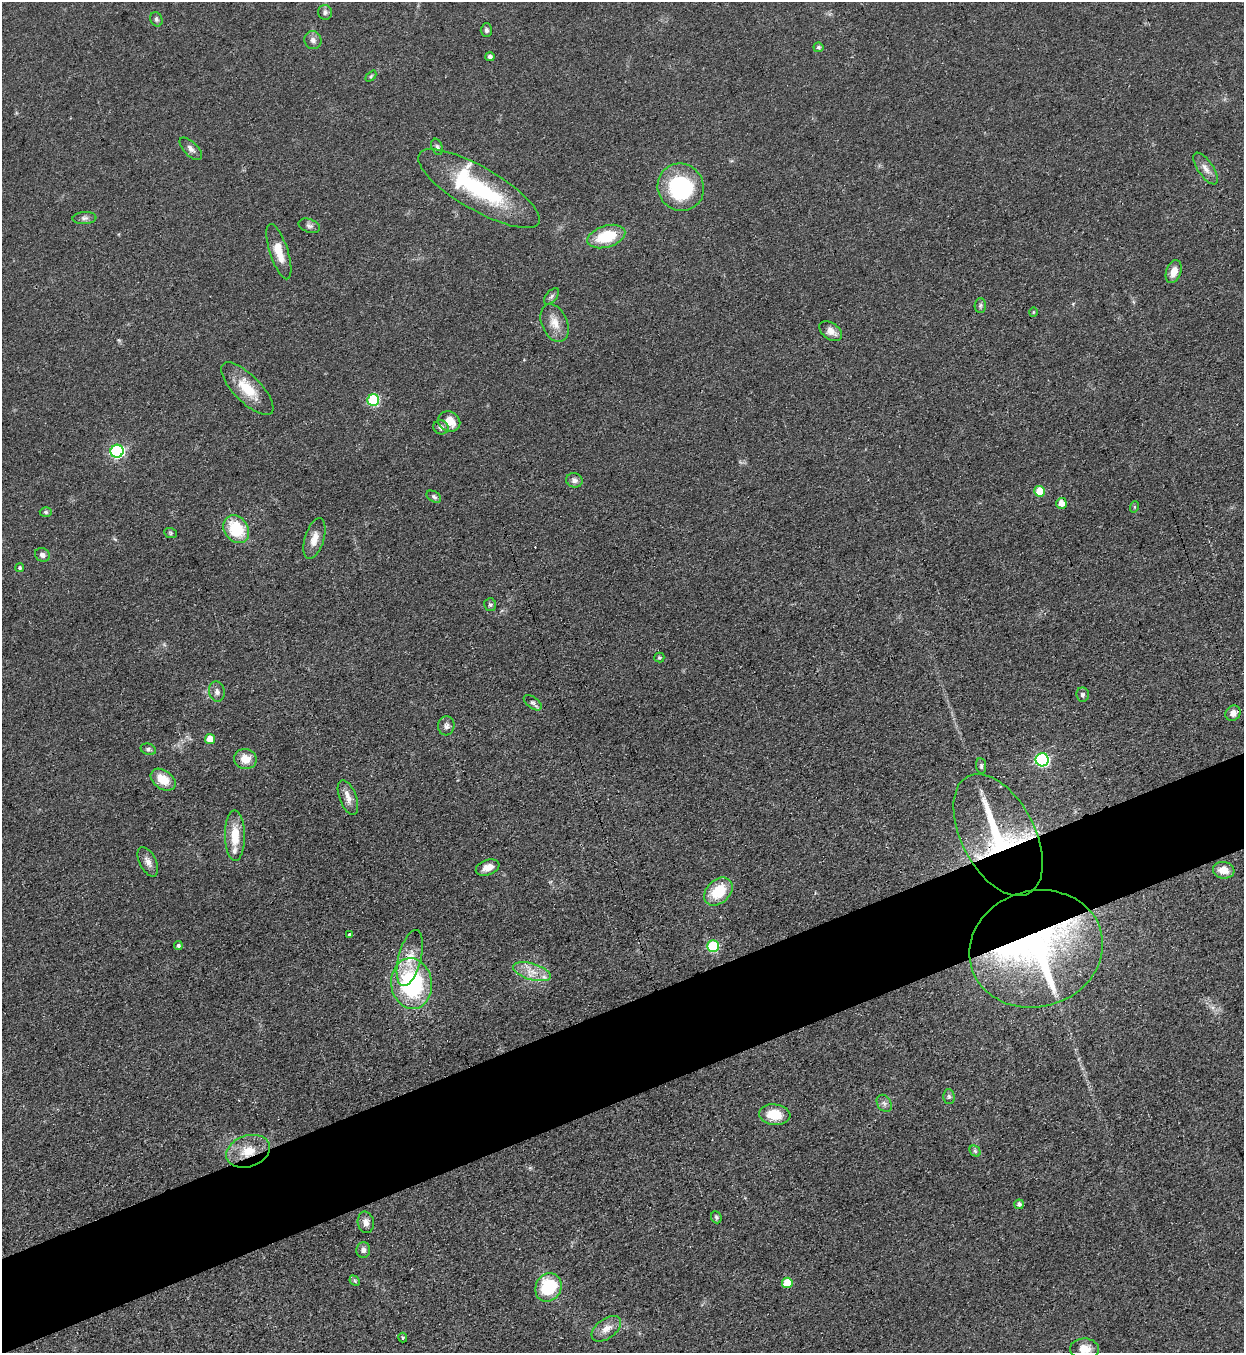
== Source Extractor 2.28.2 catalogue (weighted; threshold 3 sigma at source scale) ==
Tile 7 of 4 x 4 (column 3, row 2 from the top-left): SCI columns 2794-4035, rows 2739-4089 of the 5457 x 5478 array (HDU 1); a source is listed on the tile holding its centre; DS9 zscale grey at full resolution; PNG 1246 x 1355 px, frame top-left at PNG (2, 2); each listed source drawn as its Kron ellipse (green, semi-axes under 4 px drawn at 4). Shown black and unused: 7% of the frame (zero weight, under 3 of 4 exposures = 5% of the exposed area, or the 3 px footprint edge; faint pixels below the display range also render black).
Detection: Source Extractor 2.28.2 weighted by HDU 2 'WHT'; one run over the whole footprint, this tile lists its part. Background 0.0524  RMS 0.0057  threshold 0.0258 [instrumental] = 3 sigma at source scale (4.5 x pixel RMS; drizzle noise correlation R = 1.50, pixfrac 1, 0.05/0.05 arcsec/px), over >= 5 px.
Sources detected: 86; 1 inside a brighter object's white glare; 1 cosmic-ray / hot-pixel residue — neither listed nor drawn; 4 inside a brighter listed object's ellipse — not listed separately; the other 80 listed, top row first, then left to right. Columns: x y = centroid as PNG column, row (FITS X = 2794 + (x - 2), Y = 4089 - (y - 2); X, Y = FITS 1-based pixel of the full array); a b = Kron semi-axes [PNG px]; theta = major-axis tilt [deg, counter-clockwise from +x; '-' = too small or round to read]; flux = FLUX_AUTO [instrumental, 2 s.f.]
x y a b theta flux
325 12 7 7 - 1.8
156 19 7 6 - 1.4
486 30 7 5 90 1.4
313 40 9 8 - 2.5
818 47 5 5 - 1.3
490 57 4 4 - 1.9
371 76 6 4 46 0.7
437 147 8 5 -69 1.5
191 149 14 7 -45 2.7
1206 168 18 7 -56 4.3
681 187 24 23 - 54
479 189 69 21 -30 60
84 218 12 6 4 2.2
309 226 11 6 -19 2
606 236 19 11 17 23
279 252 29 9 -72 9.6
1174 272 12 7 71 5.5
551 296 10 5 49 1.4
980 305 7 5 87 1.3
1033 312 4 4 - 0.63
555 323 20 12 -67 7.5
831 331 13 8 -36 4.9
247 389 34 13 -45 16
373 400 6 6 - 46
449 422 11 10 - 9.3
441 427 8 7 - 2
117 451 6 6 - 97
574 480 8 7 - 2.5
1040 491 5 5 - 15
434 497 8 5 -32 1.3
1061 503 5 5 - 5.7
1134 507 5 3 - 0.6
46 512 6 5 - 1
236 529 15 11 -54 25
170 533 6 5 - 0.88
314 539 21 9 73 6.6
42 555 8 6 -32 2.2
20 568 4 4 - 1.1
490 605 6 6 - 1.1
659 658 5 5 - 0.86
217 692 10 7 -79 2.5
1083 695 7 6 - 1.7
533 703 10 5 -37 1.8
1233 713 8 7 - 4.2
446 726 9 8 - 2.3
210 739 5 5 - 9.3
148 749 8 5 -19 1.4
245 759 11 10 - 8.5
1042 760 6 6 - 96
981 766 8 5 -84 1.1
163 780 14 9 -35 11
348 797 18 8 -70 5
998 835 66 36 -62 92
235 836 25 10 -90 14
148 862 16 8 -63 4.1
488 867 12 7 19 5
1224 870 11 8 -8 6.8
718 892 16 11 44 19
350 934 3 3 - 1
178 946 4 4 - 1.2
713 946 6 6 - 39
1036 949 67 58 16 210
410 958 29 11 76 11
532 972 19 8 -16 7.5
412 984 25 20 -81 70
949 1096 7 5 -89 1.3
884 1103 9 6 -55 2.1
775 1115 16 10 -7 12
248 1151 22 15 18 14
975 1151 6 5 - 1
1019 1204 5 4 - 1.7
716 1217 6 5 - 1.1
366 1222 10 8 -79 3.1
363 1250 8 7 - 2.3
355 1281 6 4 -46 0.93
787 1283 5 5 - 14
548 1287 15 12 59 31
606 1329 17 9 36 5.6
403 1338 5 4 - 0.73
1085 1349 14 10 -2 7.3
Overlapping masked pixels (flux is a lower limit): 3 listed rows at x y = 998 835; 1036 949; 248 1151
Isophote crosses this tile's border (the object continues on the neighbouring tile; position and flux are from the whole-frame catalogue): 1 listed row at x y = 1085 1349